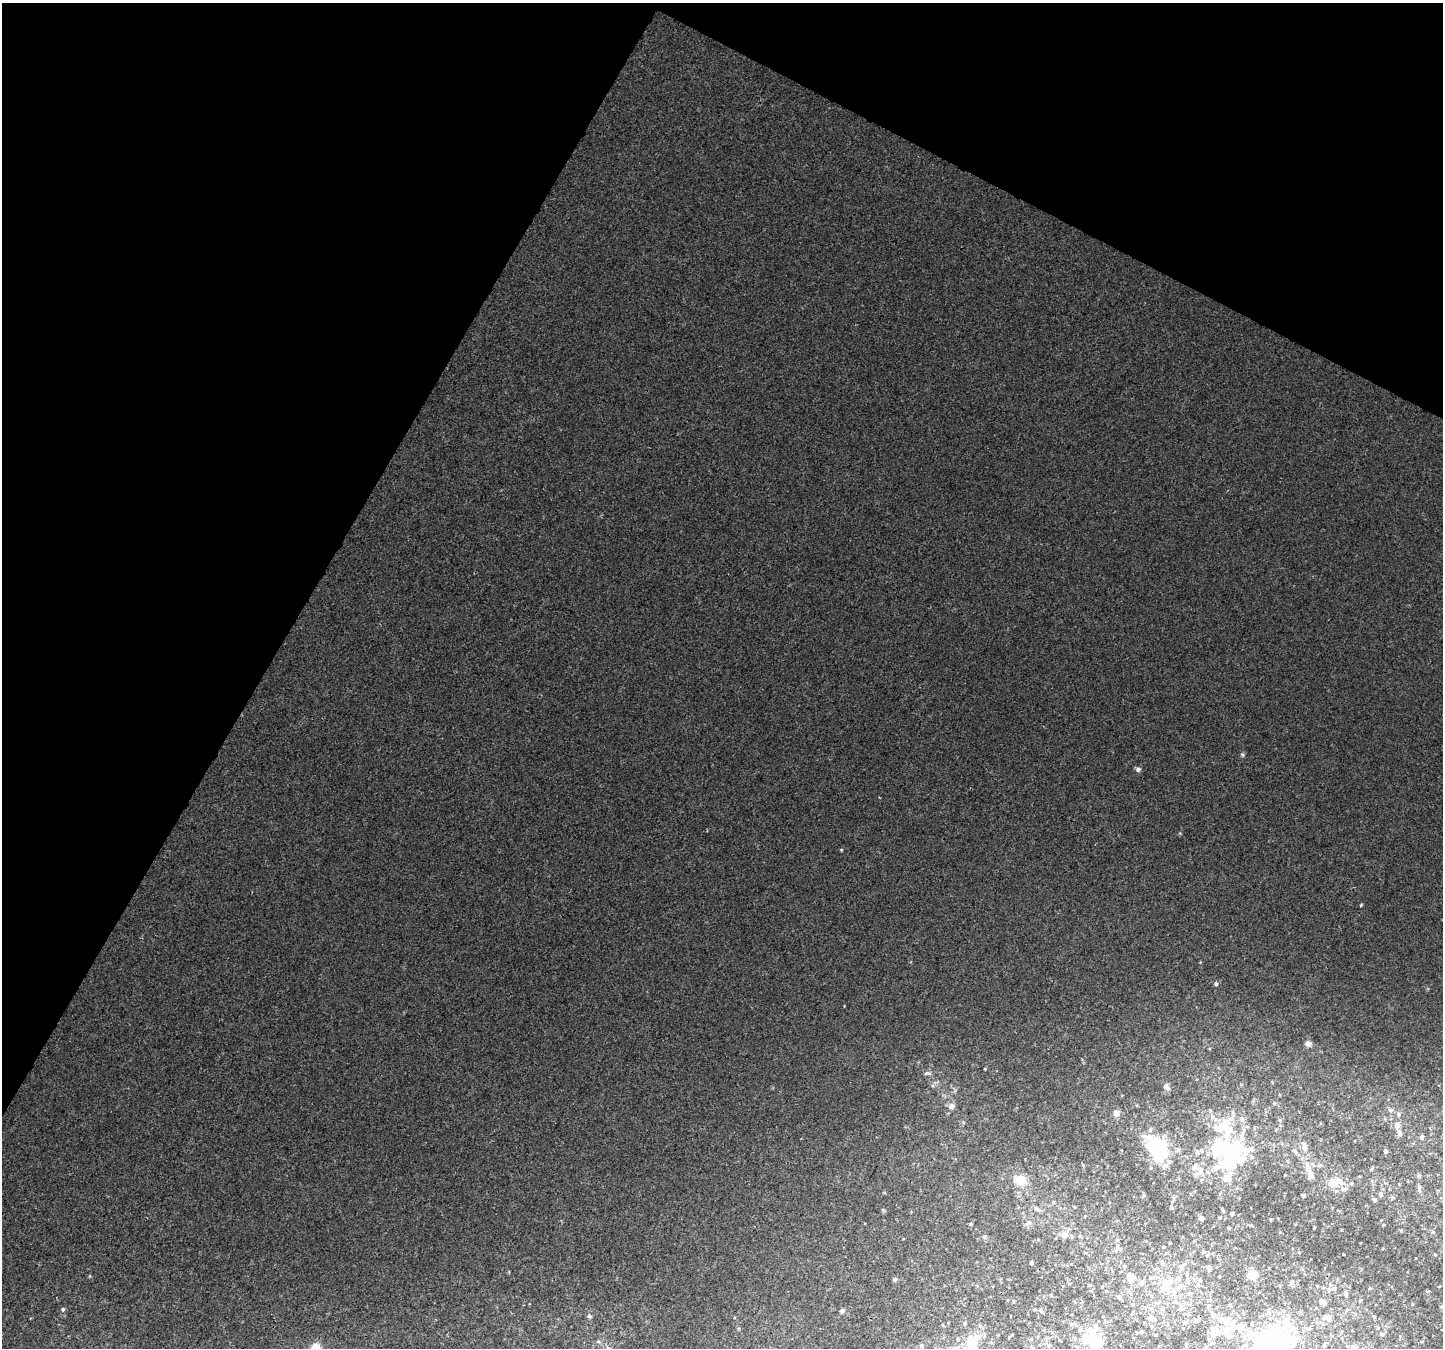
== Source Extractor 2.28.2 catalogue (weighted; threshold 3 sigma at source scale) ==
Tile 2 of 4 x 4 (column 2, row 1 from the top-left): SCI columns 1473-2913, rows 4342-5687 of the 5819 x 5925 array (HDU 1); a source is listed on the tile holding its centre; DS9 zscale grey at full resolution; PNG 1445 x 1350 px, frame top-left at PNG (2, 3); no overlay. Shown black and unused: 28% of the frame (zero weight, under 3 of 4 exposures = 4% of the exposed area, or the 3 px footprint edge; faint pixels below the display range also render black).
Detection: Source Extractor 2.28.2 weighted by HDU 2 'WHT'; one run over the whole footprint, this tile lists its part. Background 0.00256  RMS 0.0016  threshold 0.00734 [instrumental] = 3 sigma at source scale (4.5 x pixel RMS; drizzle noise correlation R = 1.50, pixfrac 1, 0.0396/0.0396 arcsec/px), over >= 5 px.
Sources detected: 125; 6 inside a brighter object's white glare — not listed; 21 inside a brighter listed object's ellipse — not listed separately; the other 98 listed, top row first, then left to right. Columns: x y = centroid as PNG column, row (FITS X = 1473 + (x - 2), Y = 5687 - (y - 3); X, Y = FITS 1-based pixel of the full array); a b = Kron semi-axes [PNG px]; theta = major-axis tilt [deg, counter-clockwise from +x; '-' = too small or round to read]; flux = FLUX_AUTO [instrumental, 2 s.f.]
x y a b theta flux
1242 755 6 5 - 0.29
1138 769 6 6 - 0.51
1361 905 4 3 - 0.17
1216 984 6 5 - 0.28
1308 1044 7 6 - 0.67
927 1073 11 4 10 0.38
1166 1087 9 7 -48 0.65
951 1106 9 8 - 0.81
1391 1110 8 6 -14 0.42
1116 1113 7 6 - 1.1
1398 1114 6 5 - 0.33
1280 1120 6 4 90 0.25
1397 1125 7 6 - 0.89
1225 1126 90 32 -64 12
1399 1133 8 6 -77 0.52
1422 1137 6 5 - 0.36
1304 1146 15 7 -78 0.96
1157 1148 27 18 -59 11
1385 1151 4 4 - 0.39
1195 1167 9 8 - 0.79
1307 1167 17 7 -76 1.4
1372 1169 5 4 - 0.2
1199 1172 21 6 47 0.92
1418 1176 4 4 - 0.43
1020 1180 11 10 - 3.4
1333 1183 19 11 7 2.9
1419 1187 8 5 -64 0.39
1381 1195 6 6 - 0.45
1303 1196 4 4 - 0.3
1374 1200 5 5 - 0.32
1037 1209 10 5 -34 0.47
1232 1214 3 3 - 0.26
1201 1218 4 4 - 0.64
1028 1223 9 5 19 0.48
971 1224 4 4 - 0.2
1433 1232 5 4 - 0.2
1064 1234 9 9 - 1.1
984 1236 6 5 - 0.31
1170 1243 3 2 - 0.13
1163 1247 3 3 - 0.16
1118 1249 12 4 30 0.4
1203 1252 5 4 - 0.21
1343 1254 2 2 - 0.13
1207 1255 6 4 29 0.29
1162 1262 9 5 -82 0.39
1031 1263 4 3 - 0.21
1208 1267 7 6 - 0.37
1182 1269 8 4 81 0.4
1187 1274 9 3 77 0.29
1252 1275 11 9 8 1.8
90 1276 5 3 - 0.14
1220 1276 3 2 - 0.15
1130 1277 10 9 - 1.3
895 1279 6 5 - 0.3
1199 1280 7 5 -17 0.41
1292 1282 6 5 - 0.3
1141 1283 8 7 - 0.57
1167 1285 19 12 39 3
1334 1288 7 7 - 0.47
1370 1288 5 3 - 0.15
1190 1293 7 5 15 0.3
1346 1294 8 4 -78 0.32
1119 1297 6 5 - 0.6
1322 1301 8 7 - 0.58
1132 1304 5 5 - 0.23
1412 1304 4 3 - 0.11
1181 1306 6 6 - 0.53
63 1309 6 5 - 0.29
842 1311 5 4 - 0.58
1041 1311 7 5 -32 0.34
1188 1315 5 5 - 0.3
1212 1315 11 7 -74 0.89
589 1316 6 5 - 0.33
1374 1316 5 3 - 0.15
1325 1317 11 8 34 0.96
1153 1319 12 7 -34 0.81
1196 1320 7 4 -1 0.3
1225 1320 15 9 -58 1.8
1071 1324 7 6 - 0.43
1152 1326 6 4 -71 0.25
1239 1326 21 10 9 3
1308 1328 8 6 27 0.54
1142 1332 6 5 - 0.3
1216 1332 17 12 13 2.7
1382 1334 7 5 13 0.34
1156 1335 4 4 - 0.17
1009 1337 6 4 46 0.19
1089 1337 19 18 - 4.4
1060 1340 4 3 - 0.16
1270 1343 38 25 42 38
971 1344 37 16 -52 4.9
1325 1344 12 5 56 0.52
921 1345 5 5 - 0.26
1186 1345 7 4 88 0.27
1353 1346 10 7 -2 0.83
315 1348 9 8 - 3.1
1032 1348 7 7 - 0.53
1205 1348 8 6 16 0.59
Isophote crosses this tile's border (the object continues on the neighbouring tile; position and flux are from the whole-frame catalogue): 5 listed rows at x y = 1270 1343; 971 1344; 315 1348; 1032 1348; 1205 1348
Unlisted compact peaks at least as high as the median listed source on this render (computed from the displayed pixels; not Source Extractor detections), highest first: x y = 841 850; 985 1069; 1180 833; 509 1272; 1200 962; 844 1006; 883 1210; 1082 1059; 963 1122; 1271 1219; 932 1086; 739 1328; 884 1193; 1428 989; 1314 1228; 1342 1230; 1383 1225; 1121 1150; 1401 1231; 529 1304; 879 797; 903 1239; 734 1317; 1172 1208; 1416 1258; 1428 1291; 30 1318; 865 1223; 1399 1184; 1085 1216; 911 962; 911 1212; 707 830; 1355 1141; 1434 1254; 1013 1301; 1299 1252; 1137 1105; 1083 1165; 1144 1195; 1360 1243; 1051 1295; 1392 1198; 773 1088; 1089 1285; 1320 1123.